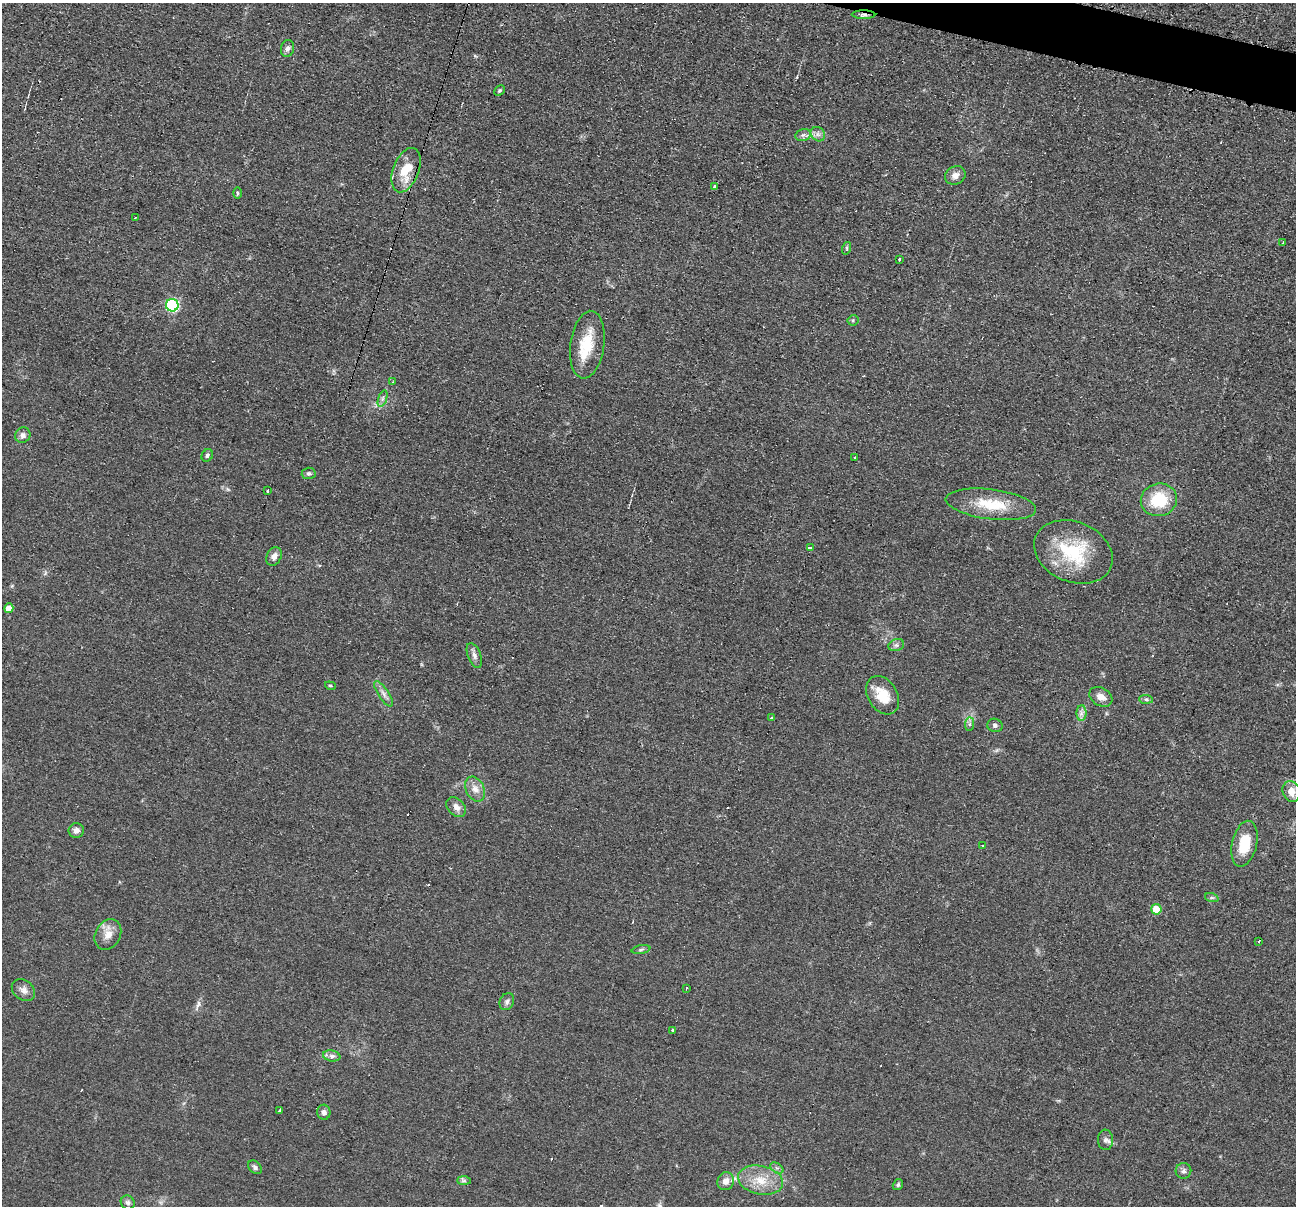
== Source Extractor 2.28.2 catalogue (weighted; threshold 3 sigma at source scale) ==
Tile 10 of 4 x 4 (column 2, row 3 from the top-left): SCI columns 1303-2596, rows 1462-2665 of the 5194 x 5209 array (HDU 1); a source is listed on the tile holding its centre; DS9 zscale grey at full resolution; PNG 1298 x 1208 px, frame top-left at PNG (2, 3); each listed source drawn as its Kron ellipse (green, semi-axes under 4 px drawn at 4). Shown black and unused: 1% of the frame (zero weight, under 2 of 3 exposures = <1% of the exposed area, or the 3 px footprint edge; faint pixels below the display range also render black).
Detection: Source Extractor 2.28.2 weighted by HDU 2 'WHT'; one run over the whole footprint, this tile lists its part. Background 0.0439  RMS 0.0074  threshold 0.0332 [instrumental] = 3 sigma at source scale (4.5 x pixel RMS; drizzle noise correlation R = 1.50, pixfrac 1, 0.05/0.05 arcsec/px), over >= 5 px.
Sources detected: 75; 7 cosmic-ray / hot-pixel residue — neither listed nor drawn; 1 inside a brighter listed object's ellipse — not listed separately; the other 67 listed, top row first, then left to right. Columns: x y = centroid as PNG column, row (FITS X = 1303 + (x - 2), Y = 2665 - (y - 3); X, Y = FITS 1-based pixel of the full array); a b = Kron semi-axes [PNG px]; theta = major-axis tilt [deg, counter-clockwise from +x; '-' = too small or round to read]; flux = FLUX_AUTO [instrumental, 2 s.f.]
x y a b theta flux
864 15 12 4 0 2.2
287 48 8 6 76 2.6
499 90 6 4 44 1.1
818 134 8 6 -45 2.7
803 135 8 6 14 2.1
406 170 23 13 69 19
955 175 10 9 - 4.9
715 187 4 3 - 15
237 193 5 3 - 0.87
135 218 2 2 - 0.87
1283 243 3 3 - 1.2
847 248 6 4 72 1
900 259 3 3 - 3.3
172 305 6 6 - 94
853 320 5 5 - 1.1
587 345 34 17 82 26
392 382 3 2 - 0.66
382 399 9 4 71 1.7
23 435 8 7 - 3.2
207 455 6 5 - 1.6
854 457 3 3 - 1.9
309 473 7 6 - 1.7
268 491 3 3 - 4.7
1159 500 18 16 14 29
991 504 45 15 -7 27
810 548 4 3 - 2.2
1073 552 41 30 -23 49
274 556 9 7 62 4.1
9 608 5 4 - 5.8
896 645 8 6 19 1.9
474 655 13 6 -68 3.3
330 686 5 4 - 0.97
384 694 15 5 -57 3.5
883 695 21 14 -58 17
1101 697 12 8 -29 5.6
1146 699 7 4 -1 1.4
1081 713 8 5 90 2.5
771 718 3 3 - 2
970 724 7 4 89 1.6
995 725 8 6 -18 2
475 789 13 9 -66 6
1291 791 11 8 -69 7.6
456 807 11 8 -45 4.5
76 830 8 7 - 3.5
1244 844 23 12 77 22
982 846 3 3 - 2.4
1212 898 7 4 -18 1.4
1156 909 5 5 - 17
108 934 16 12 61 8.4
1259 941 3 3 - 2.8
641 949 9 4 11 1.5
686 988 3 2 - 0.86
23 990 12 9 -37 4.4
507 1002 9 7 66 2.5
673 1030 3 3 - 2.2
332 1056 8 5 -10 2.7
280 1111 4 3 - 5.1
324 1112 7 6 - 2.5
1105 1140 10 7 -87 2.7
255 1167 8 5 -41 2.2
777 1168 7 4 -33 1.7
1183 1171 8 7 - 2.3
760 1180 23 14 -12 16
464 1181 7 4 0 1.6
726 1181 9 8 - 5
898 1185 6 5 - 1.2
128 1202 7 6 - 2.3
Overlapping masked pixels (flux is a lower limit): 2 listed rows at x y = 864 15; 406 170